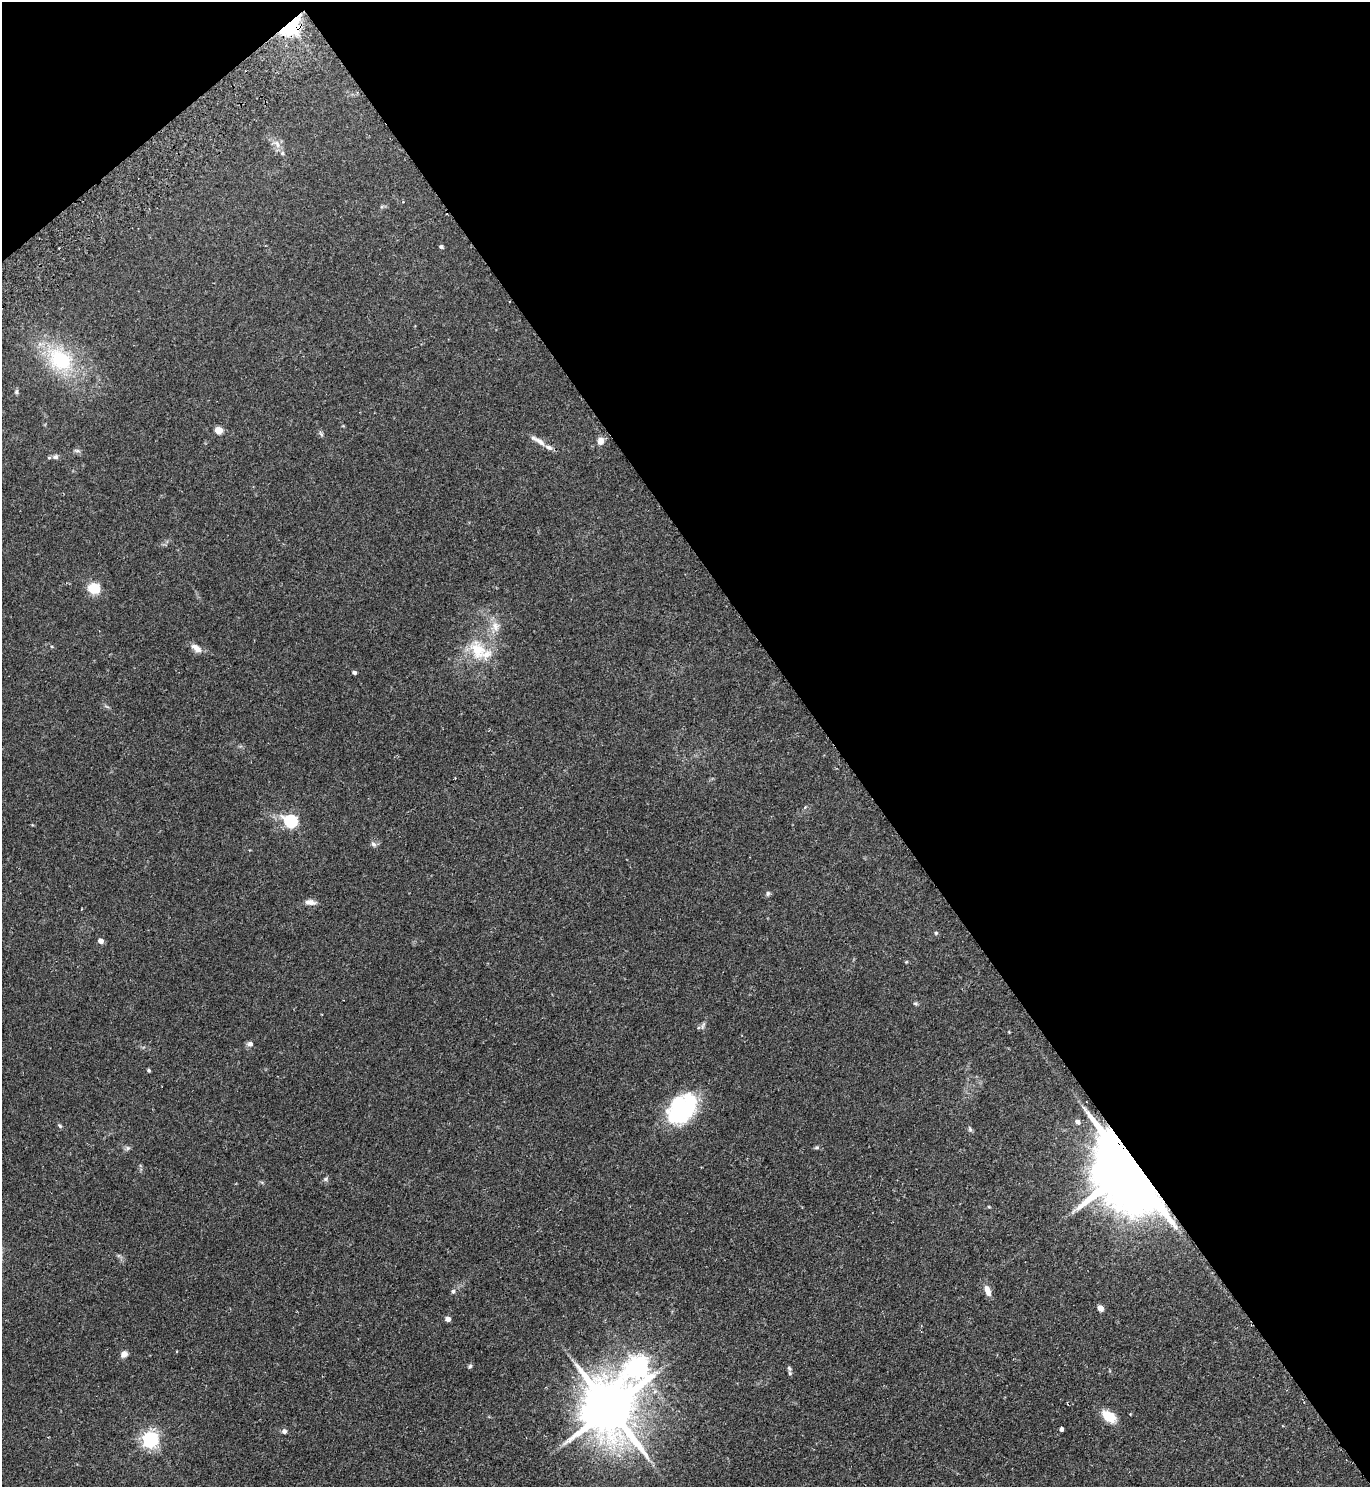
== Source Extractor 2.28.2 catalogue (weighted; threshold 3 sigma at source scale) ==
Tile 3 of 4 x 4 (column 3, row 1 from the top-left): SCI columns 3076-4443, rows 4503-5987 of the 6010 x 6034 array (HDU 1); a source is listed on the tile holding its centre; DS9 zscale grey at full resolution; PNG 1372 x 1489 px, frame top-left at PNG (2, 2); no overlay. Shown black and unused: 41% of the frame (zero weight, under 2 of 3 exposures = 3% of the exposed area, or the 3 px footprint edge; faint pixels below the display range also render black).
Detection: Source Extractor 2.28.2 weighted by HDU 2 'WHT'; one run over the whole footprint, this tile lists its part. Background 0.185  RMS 0.0073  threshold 0.033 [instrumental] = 3 sigma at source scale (4.5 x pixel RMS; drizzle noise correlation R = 1.50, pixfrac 1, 0.05/0.05 arcsec/px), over >= 5 px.
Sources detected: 50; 1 inside a brighter listed object's ellipse — not listed separately; the other 49 listed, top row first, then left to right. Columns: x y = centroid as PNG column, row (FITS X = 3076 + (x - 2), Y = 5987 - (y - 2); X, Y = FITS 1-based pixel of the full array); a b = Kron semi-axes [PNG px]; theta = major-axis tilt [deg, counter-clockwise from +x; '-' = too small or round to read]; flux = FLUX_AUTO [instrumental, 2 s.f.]
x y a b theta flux
289 25 7 5 40 450
277 144 14 8 -50 5
403 202 4 3 - 0.57
441 247 4 4 - 1.6
60 360 26 19 -37 53
16 392 7 5 85 1.3
218 430 5 5 - 17
321 434 10 3 -50 1.1
540 441 20 7 -34 5.2
601 441 9 8 - 4.2
77 451 9 4 -11 1.3
55 457 8 7 - 2.2
94 588 10 9 - 18
495 626 13 9 -77 6.3
196 648 15 7 -37 5.2
478 650 32 20 -56 25
354 672 4 4 - 1.9
290 821 6 6 - 110
373 844 8 6 -51 2
768 893 7 5 76 1.4
310 902 13 7 -6 4.1
936 933 5 4 - 0.84
100 941 5 4 - 5.1
915 1003 6 4 -1 1
703 1025 12 4 70 1.7
250 1044 6 6 - 2.7
148 1070 4 4 - 1.1
682 1109 36 25 48 68
1077 1122 5 4 - 2.7
60 1126 6 4 -46 0.99
970 1129 6 5 - 1.3
816 1147 7 4 19 1.1
128 1148 6 6 - 1.5
1129 1168 30 14 -55 11000
325 1179 6 5 - 1.3
989 1207 5 3 - 0.65
987 1290 14 7 -68 5.4
453 1291 6 5 - 1.3
1100 1308 5 4 - 8
448 1319 5 4 - 4.1
124 1354 8 7 - 3.4
470 1366 6 5 - 1.1
638 1366 9 9 - 440
789 1368 8 6 -56 1.8
610 1408 18 15 -61 4600
1109 1416 15 9 -36 16
1061 1429 4 3 - 4.1
284 1431 5 5 - 2.5
150 1440 6 6 - 240
Overlapping masked pixels (flux is a lower limit): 2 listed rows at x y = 289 25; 1129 1168